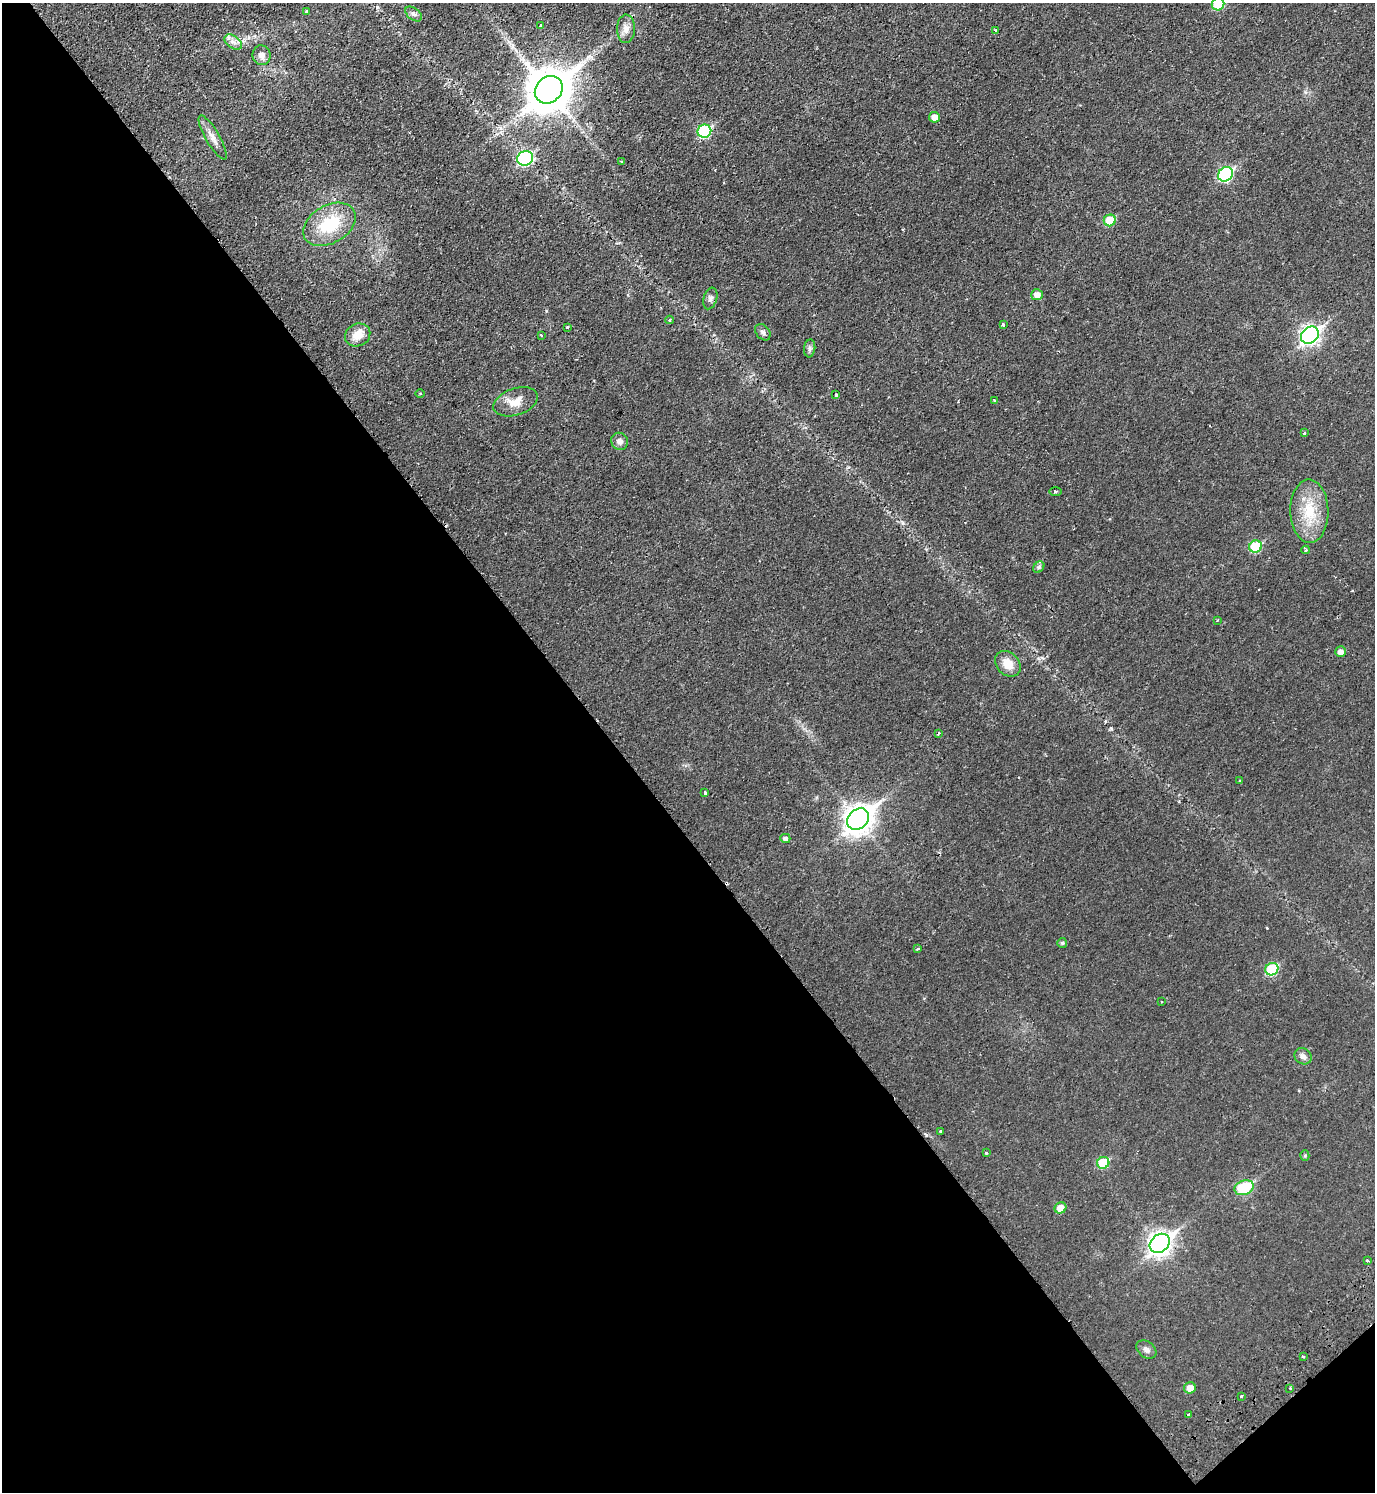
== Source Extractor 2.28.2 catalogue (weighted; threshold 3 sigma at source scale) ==
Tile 14 of 4 x 4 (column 2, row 4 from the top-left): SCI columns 1577-2949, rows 50-1539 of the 6038 x 6054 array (HDU 1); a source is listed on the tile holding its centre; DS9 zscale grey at full resolution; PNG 1377 x 1494 px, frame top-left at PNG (2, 3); each listed source drawn as its Kron ellipse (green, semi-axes under 4 px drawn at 4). Shown black and unused: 46% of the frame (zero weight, under 2 of 3 exposures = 3% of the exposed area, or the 3 px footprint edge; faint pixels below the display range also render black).
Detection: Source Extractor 2.28.2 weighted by HDU 2 'WHT'; one run over the whole footprint, this tile lists its part. Background 0.0233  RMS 0.0048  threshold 0.0216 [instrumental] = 3 sigma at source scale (4.5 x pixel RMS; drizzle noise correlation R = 1.50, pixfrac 1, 0.05/0.05 arcsec/px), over >= 5 px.
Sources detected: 68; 3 cosmic-ray / hot-pixel residue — neither listed nor drawn; the other 65 listed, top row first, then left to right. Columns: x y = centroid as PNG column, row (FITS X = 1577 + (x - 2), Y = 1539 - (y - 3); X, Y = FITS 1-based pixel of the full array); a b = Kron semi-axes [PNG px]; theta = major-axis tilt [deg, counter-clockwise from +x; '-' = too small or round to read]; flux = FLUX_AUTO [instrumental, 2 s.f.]
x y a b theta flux
1218 4 6 6 - 13
306 12 3 3 - 0.83
413 14 9 5 -39 1.4
541 25 4 3 - 0.75
626 29 14 9 89 3.6
996 30 3 3 - 1.2
233 42 10 6 -35 2.3
262 55 10 9 - 2.7
549 90 15 12 42 1700
934 117 5 5 - 4.1
704 131 7 6 - 41
213 137 25 7 -60 4
525 158 8 7 - 56
621 162 2 2 - 0.46
1225 174 8 6 40 58
1110 220 6 5 - 14
329 224 28 19 30 24
1037 295 6 5 - 3.6
710 298 11 6 72 1.7
669 320 4 3 - 0.46
1003 324 3 3 - 1.3
567 327 3 2 - 0.6
763 332 9 6 -52 1.5
358 335 13 11 25 6.1
541 335 3 2 - 0.9
1310 335 10 7 39 170
810 348 9 5 84 1.3
420 394 5 3 - 0.46
836 395 3 3 - 1.1
994 400 3 3 - 1.2
515 402 23 13 19 7
1304 433 3 3 - 0.44
620 441 9 8 - 2.6
1055 491 6 3 0 0.62
1309 511 32 19 -88 17
1256 547 6 6 - 22
1306 550 4 4 - 0.56
1039 567 6 5 - 0.92
1217 620 3 2 - 0.56
1340 652 5 5 - 2.9
1008 664 14 11 -46 6.6
938 733 3 3 - 1
1240 781 3 3 - 0.61
705 793 3 3 - 0.68
858 819 12 9 41 530
785 838 5 4 - 1.5
1062 943 5 5 - 0.78
917 949 3 3 - 0.8
1272 969 7 6 - 24
1161 1002 2 2 - 0.44
1303 1056 9 7 -35 2
941 1131 3 3 - 2.1
986 1153 3 2 - 0.5
1305 1156 5 4 - 0.56
1103 1163 6 6 - 16
1244 1188 10 7 19 22
1060 1208 6 5 - 4.8
1160 1243 11 8 39 300
1367 1260 3 3 - 1.1
1146 1350 11 8 -39 2.1
1303 1356 4 2 - 0.56
1190 1388 6 5 - 4.1
1290 1388 3 3 - 0.54
1241 1396 2 2 - 0.46
1188 1414 3 2 - 0.55
Isophote crosses this tile's border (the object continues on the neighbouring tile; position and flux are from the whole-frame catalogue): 1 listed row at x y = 1218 4
Unlisted compact peaks at least as high as the median listed source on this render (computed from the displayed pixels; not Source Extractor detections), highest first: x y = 1111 729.